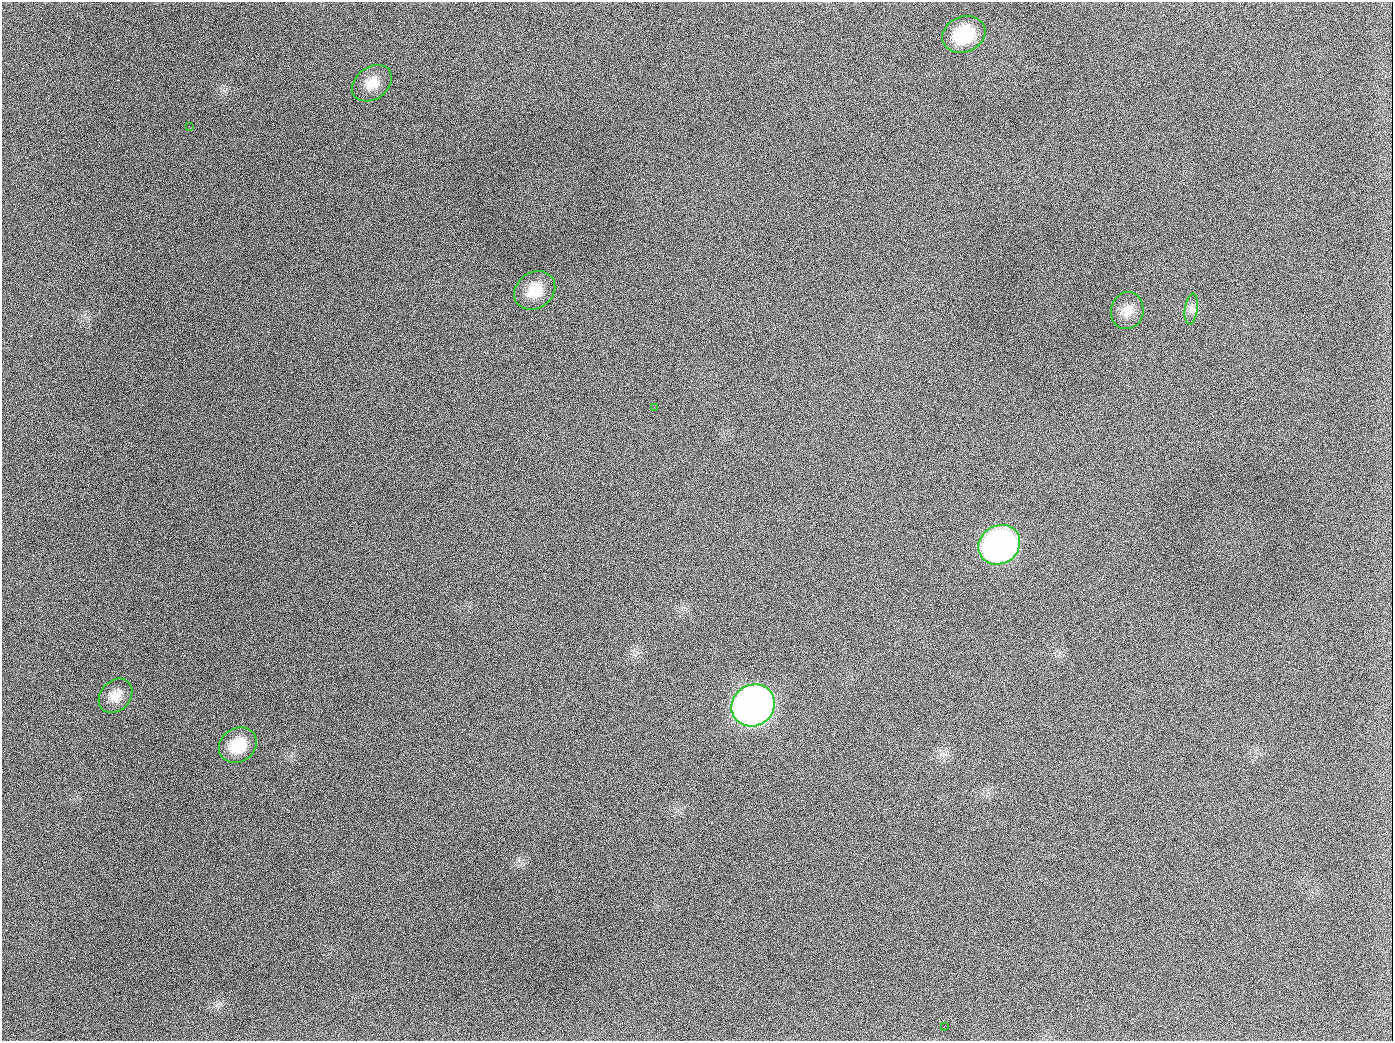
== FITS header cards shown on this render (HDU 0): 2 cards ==
NAXIS1  =                 1391
NAXIS2  =                 1039

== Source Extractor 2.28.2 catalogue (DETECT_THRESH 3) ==
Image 1391 x 1039 px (HDU 0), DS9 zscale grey, 1 PNG px = 1 image px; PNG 1395 x 1043 px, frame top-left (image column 1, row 1039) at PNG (2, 2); each listed source drawn as its Kron ellipse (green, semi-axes under 4 px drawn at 4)
Background 1740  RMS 75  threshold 226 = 3 sigma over >= 5 px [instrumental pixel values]
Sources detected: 12; all 12 listed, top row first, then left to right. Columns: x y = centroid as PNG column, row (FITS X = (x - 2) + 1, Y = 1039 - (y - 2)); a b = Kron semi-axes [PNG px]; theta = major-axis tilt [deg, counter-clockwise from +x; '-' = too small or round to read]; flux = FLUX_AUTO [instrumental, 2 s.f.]
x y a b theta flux
964 34 22 17 23 2.6e+05
372 83 22 16 37 8.3e+04
189 126 2 2 - 6.1e+03
535 290 22 18 35 1.2e+05
1191 309 15 6 83 3.0e+04
1127 311 19 16 77 6.4e+04
654 407 3 2 - 4.0e+03
999 545 22 19 33 2.0e+06
115 696 19 15 47 6.9e+04
753 705 22 20 36 4.6e+06
238 745 20 16 34 1.5e+05
944 1026 3 2 - 4.1e+03